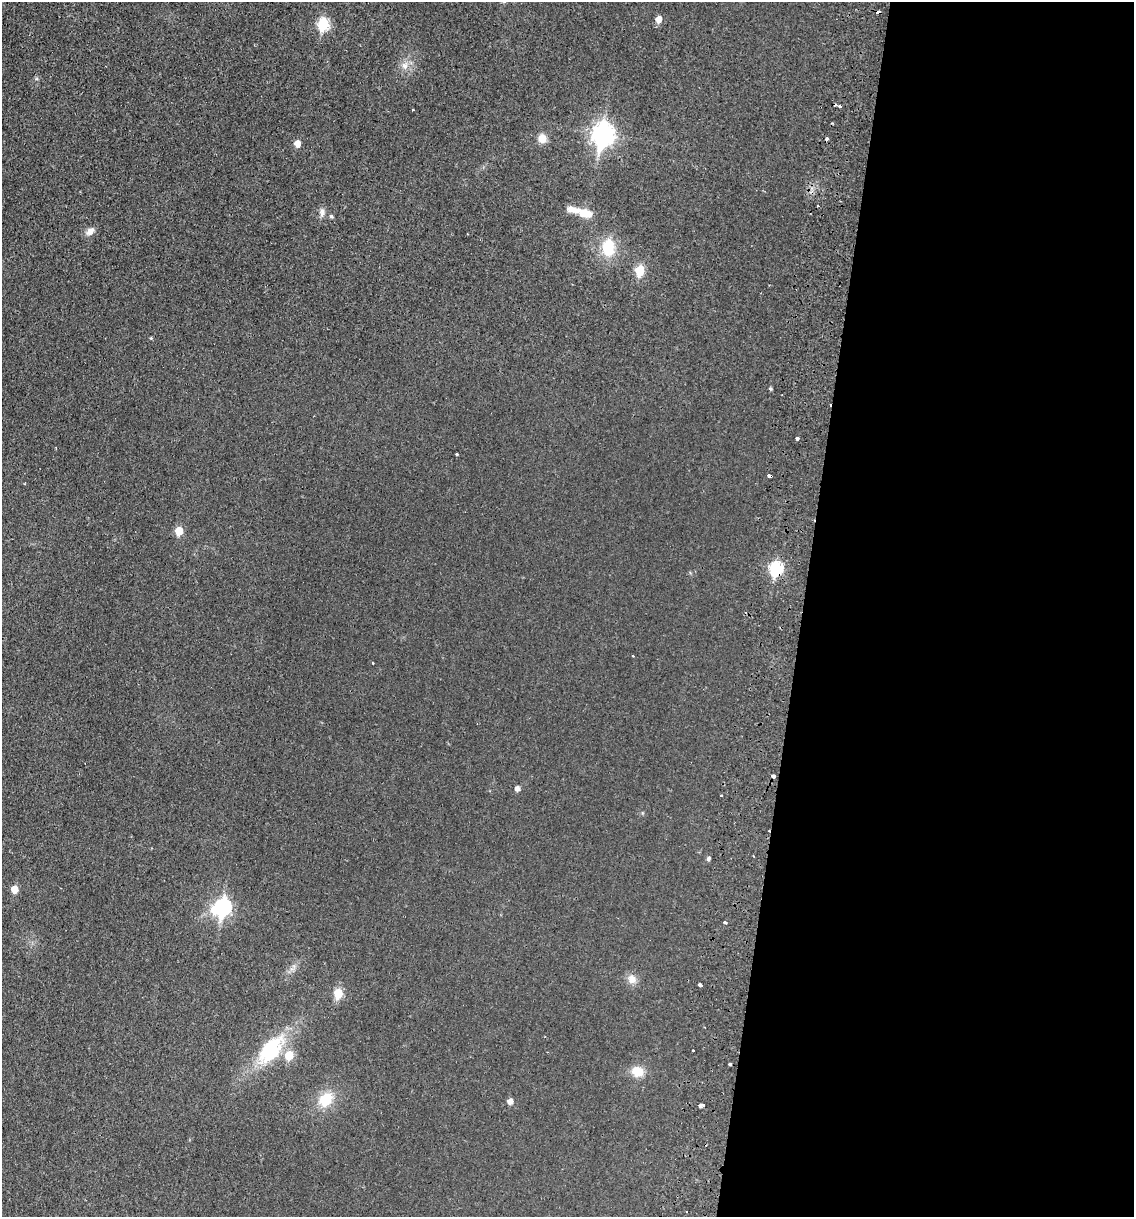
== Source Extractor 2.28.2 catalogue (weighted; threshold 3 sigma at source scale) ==
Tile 12 of 4 x 4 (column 4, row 3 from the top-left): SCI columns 3694-4825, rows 1229-2443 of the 5004 x 4890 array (HDU 1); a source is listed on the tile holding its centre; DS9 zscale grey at full resolution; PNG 1136 x 1219 px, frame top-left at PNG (2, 2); no overlay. Shown black and unused: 29% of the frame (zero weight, under 2 of 3 exposures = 3% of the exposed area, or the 3 px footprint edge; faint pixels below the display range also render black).
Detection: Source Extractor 2.28.2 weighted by HDU 2 'WHT'; one run over the whole footprint, this tile lists its part. Background 0.0214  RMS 0.0047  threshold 0.0212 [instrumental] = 3 sigma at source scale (4.5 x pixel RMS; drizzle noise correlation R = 1.50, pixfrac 1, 0.05/0.05 arcsec/px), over >= 5 px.
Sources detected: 47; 1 inside a brighter object's white glare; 7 cosmic-ray / hot-pixel residue — not listed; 2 inside a brighter listed object's ellipse — not listed separately; the other 37 listed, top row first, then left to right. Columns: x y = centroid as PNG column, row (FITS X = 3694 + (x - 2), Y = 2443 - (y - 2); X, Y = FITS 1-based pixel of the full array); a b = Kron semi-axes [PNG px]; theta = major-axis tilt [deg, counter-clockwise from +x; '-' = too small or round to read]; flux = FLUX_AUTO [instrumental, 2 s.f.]
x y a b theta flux
878 12 4 3 - 5.6
659 19 6 5 - 4
323 24 7 6 - 31
404 66 10 7 -44 2.7
840 107 3 3 - 2.2
603 134 10 8 81 250
542 138 8 8 - 5.3
297 143 6 5 - 4
322 212 12 6 86 1.9
585 213 16 9 -15 7
331 216 5 5 - 0.74
90 231 11 8 44 2.8
608 247 16 11 -90 15
640 270 6 5 - 19
151 338 4 3 - 0.47
770 388 4 4 - 0.7
797 438 3 3 - 6.9
179 531 6 5 - 9.5
776 568 7 6 - 49
633 656 3 3 - 1.1
372 663 3 2 - 0.42
773 776 4 3 - 3.7
517 789 5 5 - 1.8
721 796 3 2 - 1
708 859 5 4 - 1
14 889 5 5 - 6.3
223 907 8 7 - 98
725 922 3 3 - 2.1
632 979 12 10 -55 3.7
700 985 4 3 - 3.8
338 993 6 5 - 15
270 1049 38 22 51 28
730 1064 3 3 - 1.3
637 1071 11 9 -22 8.8
326 1099 17 13 39 12
510 1101 5 5 - 2.8
701 1105 6 4 32 2.5
Overlapping masked pixels (flux is a lower limit): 2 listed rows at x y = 878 12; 776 568